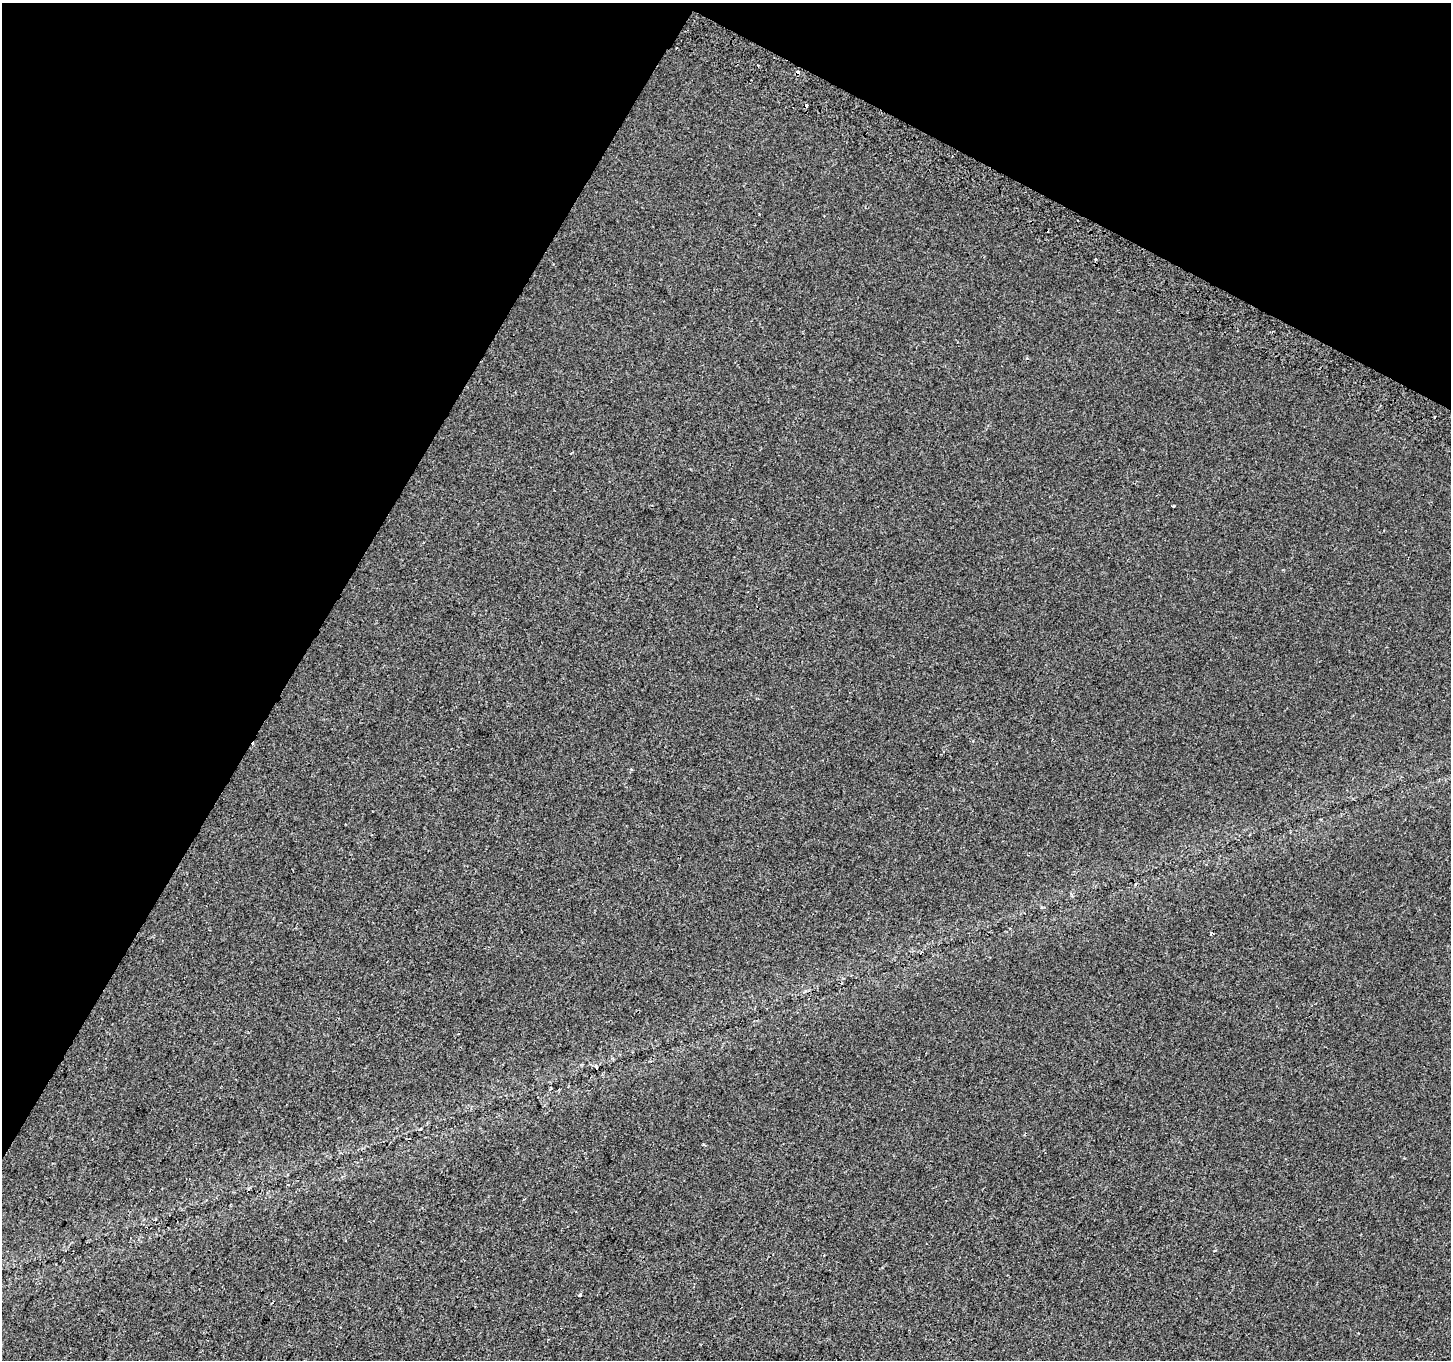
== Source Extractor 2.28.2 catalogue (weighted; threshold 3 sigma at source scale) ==
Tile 2 of 4 x 4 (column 2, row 1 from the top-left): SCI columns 1479-2927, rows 4374-5731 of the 5847 x 5966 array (HDU 1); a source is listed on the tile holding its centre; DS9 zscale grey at full resolution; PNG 1453 x 1362 px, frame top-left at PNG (2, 3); no overlay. Shown black and unused: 28% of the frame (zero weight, under 2 of 3 exposures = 2% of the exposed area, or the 3 px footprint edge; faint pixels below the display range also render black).
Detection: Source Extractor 2.28.2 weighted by HDU 2 'WHT'; one run over the whole footprint, this tile lists its part. Background 8.58e-04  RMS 0.0037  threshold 0.0165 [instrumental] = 3 sigma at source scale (4.5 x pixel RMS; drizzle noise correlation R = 1.50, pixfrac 1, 0.0396/0.0396 arcsec/px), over >= 5 px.
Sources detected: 7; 2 cosmic-ray / hot-pixel residue — not listed; the other 5 listed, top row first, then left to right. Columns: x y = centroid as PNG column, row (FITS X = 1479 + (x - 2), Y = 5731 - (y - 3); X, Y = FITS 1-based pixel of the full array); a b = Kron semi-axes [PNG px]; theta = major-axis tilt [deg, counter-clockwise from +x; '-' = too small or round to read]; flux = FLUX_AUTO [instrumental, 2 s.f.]
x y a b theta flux
1096 259 3 3 - 1.1
1172 506 3 2 - 0.47
596 1067 7 3 -57 0.41
420 1129 5 3 - 0.35
580 1295 4 3 - 0.49